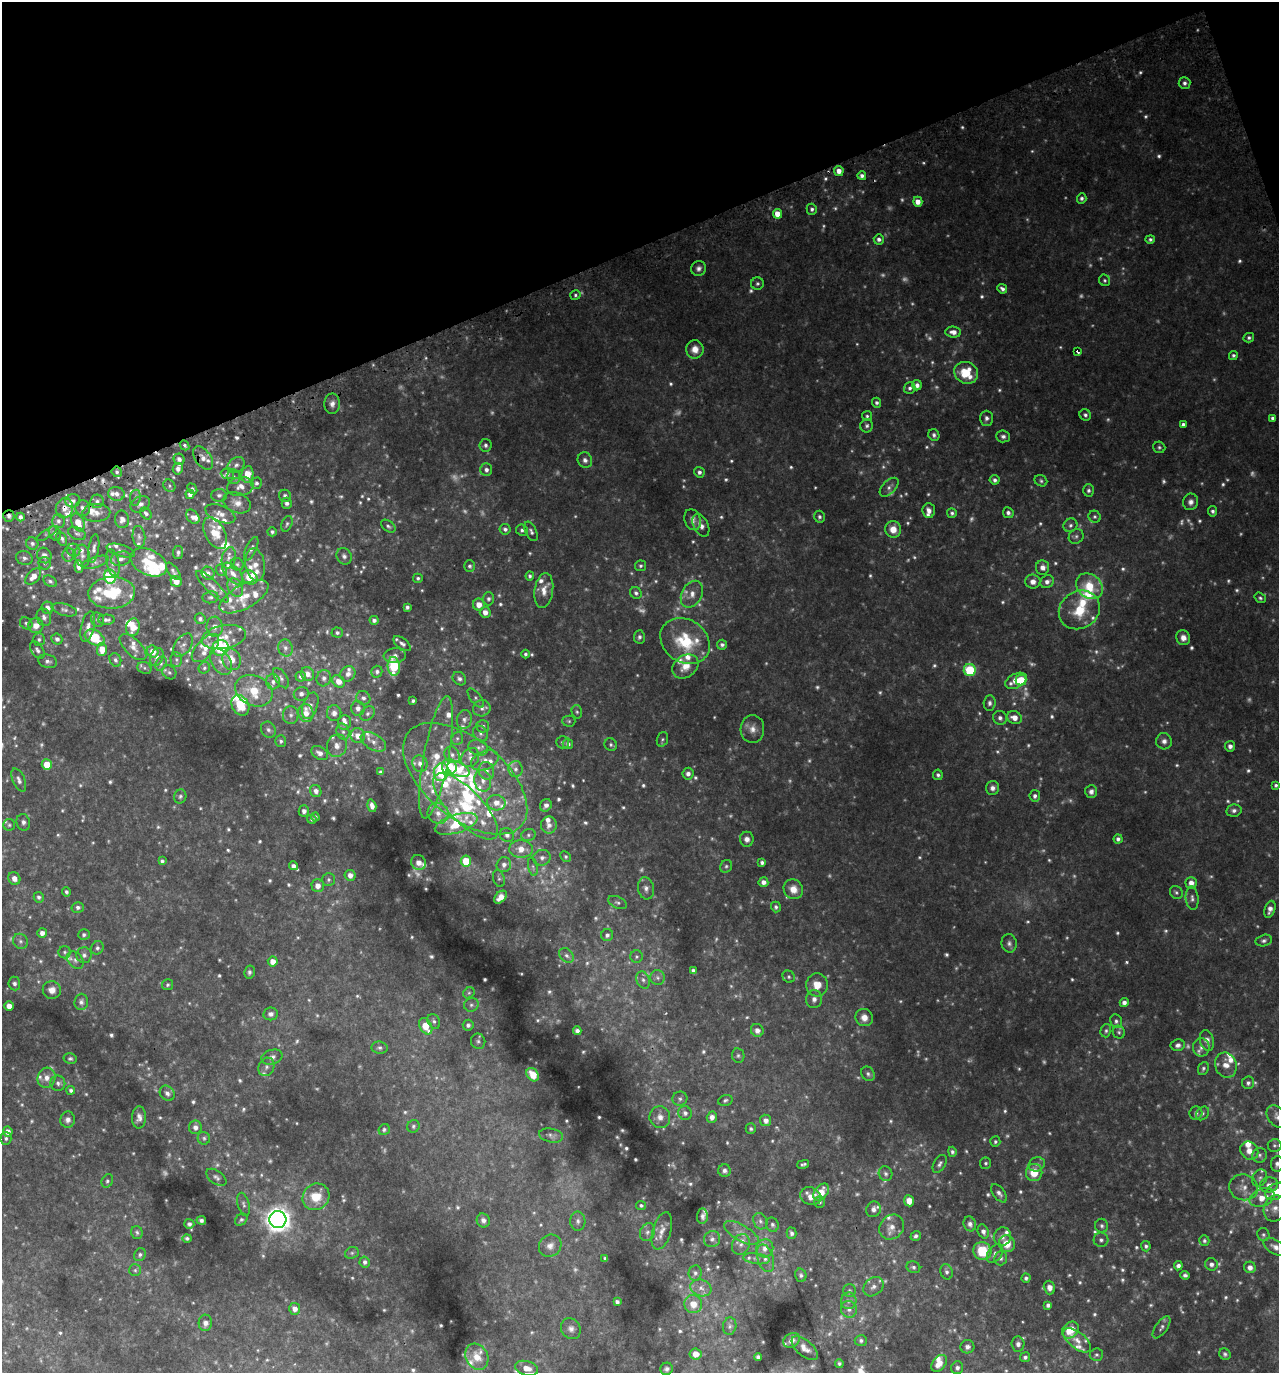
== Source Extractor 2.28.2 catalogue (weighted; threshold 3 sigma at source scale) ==
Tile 3 of 4 x 4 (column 3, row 1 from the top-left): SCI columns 2732-4008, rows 4164-5534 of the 5407 x 5580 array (HDU 1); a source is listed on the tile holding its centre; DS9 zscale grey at full resolution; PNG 1281 x 1375 px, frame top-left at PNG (2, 2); each listed source drawn as its Kron ellipse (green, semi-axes under 4 px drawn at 4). Shown black and unused: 18% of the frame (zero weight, under 2 of 3 exposures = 3% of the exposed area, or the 3 px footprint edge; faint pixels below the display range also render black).
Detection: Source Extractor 2.28.2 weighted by HDU 2 'WHT'; one run over the whole footprint, this tile lists its part. Background 0.0763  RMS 0.009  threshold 0.0407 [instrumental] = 3 sigma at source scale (4.5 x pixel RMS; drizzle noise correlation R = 1.50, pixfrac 1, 0.0396/0.0396 arcsec/px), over >= 5 px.
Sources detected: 1110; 247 too faint to see at this stretch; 3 cosmic-ray / hot-pixel residue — neither listed nor drawn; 103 inside a brighter listed object's ellipse — not listed separately; of the other 757, all 500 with FLUX_AUTO >= 1.71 (the completeness limit of this list) listed and drawn (257 fainter detections not listed), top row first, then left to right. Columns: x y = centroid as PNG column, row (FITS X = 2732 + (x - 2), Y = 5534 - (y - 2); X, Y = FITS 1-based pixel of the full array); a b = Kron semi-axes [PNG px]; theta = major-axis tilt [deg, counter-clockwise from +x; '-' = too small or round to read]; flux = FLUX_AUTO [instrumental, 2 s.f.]
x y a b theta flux
1185 83 6 6 - 3
839 171 5 5 - 6.5
862 176 4 4 - 3.2
1082 198 5 5 - 2.4
918 202 5 4 - 7.3
812 209 5 5 - 2.6
777 214 5 4 - 10
879 239 5 5 - 3.2
1150 239 5 4 - 2
698 268 8 7 - 3.7
1104 280 6 5 - 1.8
757 284 6 6 - 2.1
1002 289 5 4 - 2.9
575 295 5 4 - 1.8
953 332 8 5 -5 6.2
1249 338 5 4 - 2
695 349 9 8 - 8.9
1077 351 4 3 - 4.7
1233 355 5 4 - 1.8
966 373 12 10 -29 28
917 385 5 4 - 3.8
910 388 6 5 - 2.6
877 403 5 4 - 2.3
332 404 10 8 89 5.1
1085 415 6 5 - 2.6
867 416 5 5 - 1.7
987 418 7 6 - 3.5
1272 418 4 3 - 2.4
1183 425 4 3 - 4.1
867 426 7 6 - 2.4
934 435 6 5 - 2.3
1003 436 7 6 - 2.9
185 445 5 4 - 1.8
485 445 6 6 - 2.6
1159 447 6 5 - 1.9
203 458 13 8 -54 5.8
179 459 6 5 - 3.9
585 460 8 7 - 3.7
236 465 9 7 39 3.2
178 469 5 5 - 4.1
486 470 6 6 - 3.7
117 472 5 5 - 2.2
699 472 5 5 - 2.8
227 474 6 5 - 2.7
247 474 8 6 80 14
234 477 7 6 - 2.6
995 480 5 4 - 2.7
1041 481 6 5 - 1.9
256 483 6 5 - 2.3
169 486 6 5 - 2
240 487 13 9 10 7.3
889 487 11 6 45 3.6
192 489 6 4 -48 1.7
1089 490 6 5 - 2.7
116 494 8 7 - 3.9
190 494 4 4 - 4
219 495 7 6 - 2.7
285 496 6 6 - 2.9
135 498 8 5 83 2.4
73 501 7 6 - 2.7
97 501 6 6 - 3.1
1191 502 8 7 - 4.4
237 503 14 10 -23 7.6
287 503 5 5 - 3.2
140 504 10 7 28 3.6
64 508 10 8 77 6.4
83 508 8 7 - 3.8
929 511 7 6 - 4.8
1213 511 5 4 - 2.4
96 513 14 9 2 6.5
146 513 7 5 -49 2.6
952 513 5 4 - 2.1
1008 513 6 5 - 3.1
220 514 16 8 -22 6.8
9 516 6 5 - 2.8
20 517 4 4 - 3.2
193 517 8 5 -51 4.6
819 517 6 5 - 2.4
1095 517 6 5 - 2
122 519 9 7 -87 4.9
693 520 11 8 -71 4.6
58 521 7 6 - 2.9
78 523 9 6 -65 12
287 524 8 5 67 2
701 525 12 7 -62 5.4
1070 525 7 6 - 2.7
388 526 8 5 -37 2.3
505 529 5 5 - 2.9
893 529 8 8 - 11
522 530 6 5 - 2.1
531 531 10 5 -65 2.9
272 532 5 4 - 2
77 533 9 6 -23 2.4
215 533 17 10 -63 18
47 534 12 4 33 2
55 534 8 5 -58 2
1076 536 8 7 - 2.7
139 537 11 6 -83 3.1
62 539 7 5 -65 2.3
32 544 6 6 - 2.4
94 548 14 5 82 3.4
251 549 13 5 64 3.4
74 550 7 6 - 3.7
121 550 14 5 -17 3.1
178 553 7 5 83 2.3
44 555 8 7 - 4.4
68 555 7 6 - 2.4
82 556 11 7 -83 4.6
344 556 8 7 - 3.5
24 558 8 7 - 2.8
229 558 11 7 76 4.2
121 559 10 7 14 4.1
95 562 14 5 17 3.5
149 562 19 12 -27 25
45 563 6 6 - 1.8
113 563 14 6 -78 4.4
237 564 7 6 - 2.1
255 565 16 9 -80 8.3
79 566 6 4 -85 5.1
470 566 6 5 - 2.1
641 566 5 5 - 1.8
1043 567 7 6 - 5.3
221 570 6 5 - 2
173 571 10 5 -54 2.7
208 573 7 6 - 3.3
233 574 13 7 -48 6.4
530 576 4 4 - 2
33 577 9 6 46 8.5
110 577 7 6 - 64
250 577 8 6 -30 20
418 578 5 4 - 2
50 581 7 5 -32 2.3
176 581 6 5 - 8.9
1033 582 7 7 - 6.1
1047 582 7 6 - 4.3
1089 586 14 11 -39 25
212 587 22 6 -44 6
235 588 10 7 -60 4.3
544 591 17 9 82 9.6
112 593 23 16 3 42
636 593 6 5 - 2.5
692 594 14 10 62 8.6
210 597 8 6 5 2.3
244 597 27 12 29 17
1260 598 6 5 - 1.8
488 599 6 6 - 2.6
479 605 6 6 - 9.2
407 607 4 4 - 2.4
47 608 6 6 - 5.8
64 610 13 6 -16 3.3
1079 610 21 18 32 29
485 612 5 5 - 6.2
44 617 9 7 -69 3.8
200 619 5 5 - 2.6
97 620 7 6 - 2.7
107 620 8 5 0 2.6
374 620 4 4 - 3
26 623 7 5 -36 2.2
36 625 8 7 - 8.7
88 627 15 6 76 5.5
133 627 9 6 81 13
215 627 10 8 -88 5.3
337 633 5 5 - 2.1
224 637 22 11 11 15
639 637 7 5 85 2.3
95 638 11 7 -32 33
1183 638 7 7 - 6.6
39 639 6 6 - 2.3
57 639 5 5 - 3.2
685 641 26 21 -36 45
402 644 10 5 -38 2.9
183 645 13 8 55 4.4
722 645 5 5 - 2.6
133 647 17 8 -44 6.7
205 648 17 8 46 9.6
220 648 8 7 - 58
285 648 9 7 -74 3.8
102 649 7 5 89 11
37 650 9 6 -56 3.3
153 652 6 5 - 9.2
525 654 4 4 - 2
395 656 11 7 4 4.7
157 657 9 6 69 4.2
176 659 7 5 -88 2.1
232 659 11 9 -72 12
115 660 7 5 -66 2.8
47 661 10 6 -14 3.6
221 662 14 9 -57 8.3
161 663 7 5 63 1.9
394 666 9 6 -84 53
685 666 14 11 37 11
144 668 7 5 -22 1.9
204 668 6 5 - 1.9
970 670 6 6 - 61
169 672 7 6 - 2
377 672 6 5 - 2.7
308 674 7 6 - 5.7
348 674 8 7 - 4.8
301 676 5 5 - 2.9
281 678 11 6 -57 3.2
324 678 8 7 - 3.7
459 679 7 6 - 3.2
1021 680 5 5 - 25
338 681 7 5 -39 8.9
1016 681 11 7 27 14
273 682 7 7 - 3.8
254 691 19 15 -26 23
301 694 7 6 - 3.8
363 698 7 6 - 3.3
476 698 11 5 -51 2.4
413 701 4 3 - 2
990 703 8 6 87 2.9
240 705 11 8 -57 23
310 706 14 7 71 5.1
358 708 7 7 - 4.8
482 708 9 8 - 3.9
577 712 7 5 -74 1.7
306 713 9 7 -75 7.3
334 713 8 7 - 4.9
367 714 8 6 46 2.9
291 715 9 7 -89 3.9
1000 718 7 6 - 3.6
1014 718 7 6 - 7.8
464 719 9 7 74 3.5
569 721 6 5 - 1.8
345 723 7 6 - 3.6
483 726 6 6 - 2.4
752 729 14 12 87 8.2
268 730 8 7 - 3
343 732 8 6 -74 3.4
481 733 8 6 -48 2.9
358 736 7 7 - 7
457 738 7 5 69 2.1
662 739 7 5 71 1.7
281 741 6 5 - 2.1
1164 741 8 8 - 4.4
373 742 14 8 -29 6.7
562 742 6 6 - 1.7
568 744 5 5 - 3
611 745 6 6 - 2.1
337 746 11 10 - 7.1
1230 746 5 5 - 3.9
478 748 10 8 -16 4.4
320 753 9 6 -32 5.1
452 755 9 7 -54 4.3
436 757 62 12 79 35
470 758 10 8 53 4.7
485 760 14 9 24 8.3
420 764 8 7 - 4.9
47 765 5 5 - 16
449 767 8 7 - 19
458 769 12 7 -25 11
515 769 8 7 - 3.7
486 771 9 7 -72 4.6
380 772 4 3 - 1.7
441 772 9 7 74 50
688 774 6 5 - 4
938 775 5 5 - 2.5
465 779 73 39 -39 170
19 780 12 6 -66 4
483 781 11 8 -76 6.3
1276 785 4 4 - 1.9
993 788 7 6 - 4
316 791 6 5 - 4
1091 792 6 6 - 3.7
180 796 7 6 - 2.3
1035 796 6 5 - 3
496 803 9 7 -12 8.4
546 805 6 5 - 4.2
372 806 6 4 -73 4.9
466 806 43 16 -46 50
1234 810 7 6 - 3.2
304 811 6 5 - 4.1
438 813 11 10 - 9.1
315 817 4 4 - 1.9
312 819 5 4 - 1.9
23 822 8 6 -74 3.2
456 824 22 9 17 35
9 825 6 6 - 1.7
549 825 8 8 - 5.5
507 835 7 6 - 4
528 835 7 6 - 2.2
747 839 7 7 - 4.9
1118 839 4 4 - 2.4
521 849 12 8 -3 11
566 857 6 5 - 1.8
542 858 9 8 - 4.1
162 861 4 4 - 2
466 861 5 5 - 25
418 862 8 7 - 6
762 863 4 4 - 2.6
504 865 8 7 - 4.4
293 866 4 4 - 3.6
726 866 7 5 56 2
533 867 9 4 -78 2.1
350 875 5 5 - 5.8
499 878 9 5 -73 2
14 879 6 6 - 6.2
329 880 6 6 - 2.3
763 882 5 5 - 5
1191 883 6 5 - 6.2
318 886 6 6 - 6.9
646 888 11 8 -81 4.4
793 889 10 9 - 9.7
66 892 5 4 - 1.9
1176 892 7 6 - 2.1
39 897 5 5 - 2.4
500 897 7 5 45 8.2
1192 898 12 6 -85 3.4
618 902 10 6 -26 2.4
78 907 6 5 - 2.7
776 907 5 5 - 2.1
1270 909 9 5 72 4.5
42 933 5 5 - 5.1
84 935 6 5 - 2.1
607 935 6 6 - 3
20 941 8 7 - 2.9
1264 941 8 5 13 2.7
1009 943 9 7 -81 3.6
97 948 7 6 - 2.4
65 952 6 6 - 1.8
84 955 8 7 - 3.2
566 955 8 6 -44 3.3
637 957 6 6 - 1.9
75 960 10 7 -50 3.1
273 961 5 5 - 7.7
693 971 4 4 - 3
249 972 6 5 - 2.2
789 977 6 5 - 1.7
658 978 7 7 - 3.1
643 980 9 6 -70 3.4
14 983 7 6 - 2.9
167 985 5 5 - 1.7
817 985 11 11 - 13
52 990 9 9 - 7.9
469 993 6 5 - 1.7
814 999 9 8 - 4.6
81 1002 8 7 - 3.1
1124 1002 4 4 - 3.5
471 1005 7 6 - 2.9
9 1006 5 4 - 7
271 1014 7 6 - 3.7
864 1018 9 8 - 8
434 1021 8 6 -62 2.5
1116 1021 7 6 - 2.5
468 1025 5 5 - 2.9
426 1026 9 6 -62 19
757 1030 7 6 - 4.9
577 1031 4 4 - 3.7
1106 1031 7 5 74 2
1119 1032 6 6 - 1.8
1207 1040 11 7 -76 5.9
478 1041 7 7 - 2.6
1178 1045 7 6 - 3.4
1201 1047 9 8 - 4.4
380 1048 8 6 -9 2.3
738 1056 7 6 - 2.1
272 1057 11 7 15 4.4
70 1059 7 5 -11 1.8
1226 1065 13 10 -70 9.2
266 1067 9 7 66 4
1203 1068 7 5 65 2.1
868 1074 8 6 -55 2.4
533 1075 7 5 -53 15
47 1078 10 9 - 6.7
58 1083 7 7 - 2.9
1248 1083 6 6 - 2.8
71 1090 4 4 - 2.1
167 1093 8 6 -46 3.7
680 1099 7 7 - 2.6
725 1100 7 5 17 1.9
685 1113 7 6 - 3.4
1196 1113 7 6 - 2.6
1202 1113 7 6 - 2
139 1117 11 7 88 4.8
660 1117 11 10 - 6.9
712 1117 5 5 - 5.3
1278 1117 13 9 -46 6.3
68 1120 8 7 - 4
766 1120 6 5 - 5.2
413 1126 6 6 - 2
195 1127 7 6 - 4.9
751 1129 5 5 - 1.9
384 1130 6 5 - 1.7
8 1132 5 5 - 5.4
551 1135 12 7 -12 3.3
6 1138 6 5 - 2.1
204 1138 6 6 - 2.1
995 1142 5 5 - 1.8
1274 1145 7 6 - 2.4
1249 1151 10 8 -50 9.3
952 1152 5 4 - 2
1260 1155 7 7 - 2.9
986 1163 5 5 - 1.8
803 1164 6 3 13 2
940 1164 10 5 59 2.7
1037 1164 8 7 - 3.3
1277 1164 8 6 83 3.7
724 1171 6 6 - 2.7
1034 1172 8 8 - 19
886 1174 7 6 - 2.8
216 1177 11 6 -36 3.1
1260 1178 9 7 62 3
107 1181 7 5 62 1.9
1269 1185 9 7 12 5.8
1244 1187 14 13 - 9.5
1276 1191 11 7 29 16
821 1192 9 6 51 14
999 1193 10 5 -53 3.4
811 1196 11 8 -22 11
316 1197 14 12 43 22
1262 1198 13 8 22 13
909 1201 5 5 - 13
820 1202 6 5 - 1.8
243 1204 12 6 -74 3.1
641 1205 5 4 - 1.7
1275 1208 13 11 73 8.8
873 1209 8 7 - 4.4
702 1216 7 5 85 3
278 1219 8 8 - 910
201 1220 5 3 - 2.3
241 1220 7 5 42 1.8
483 1220 7 6 - 3.5
578 1221 9 7 -88 3.5
760 1221 8 6 -64 3.2
189 1224 5 5 - 2.7
970 1224 7 6 - 4.2
772 1225 7 6 - 2.4
1102 1226 7 6 - 2.5
892 1227 13 11 47 9
662 1231 19 9 74 8.5
983 1231 7 5 -68 3.6
137 1232 6 5 - 1.8
647 1232 9 7 69 3.8
741 1233 19 8 -30 9.2
791 1233 6 5 - 2.6
1263 1235 7 6 - 2.1
916 1236 5 4 - 2.5
1002 1237 9 8 - 4.6
187 1238 4 4 - 1.8
712 1239 8 8 - 4
1101 1240 7 7 - 3.1
1204 1241 5 5 - 1.9
741 1244 11 8 65 6
1007 1244 8 8 - 13
550 1246 12 10 44 6.8
1146 1246 5 5 - 2.1
1275 1247 12 7 -31 5.3
765 1248 9 8 - 6.7
982 1251 9 9 - 30
352 1253 7 5 21 2
995 1253 10 6 56 3.7
140 1255 7 5 62 2.1
605 1258 4 3 - 2
765 1258 14 8 -72 5.9
1001 1258 7 6 - 3.1
757 1259 13 5 -8 3.4
365 1262 5 5 - 2.9
1211 1264 6 6 - 3.8
1178 1266 4 4 - 3.4
913 1267 7 6 - 2.4
1250 1267 6 5 - 5.8
135 1270 6 6 - 1.9
946 1272 8 6 -68 2.9
695 1273 7 6 - 2.8
801 1275 7 5 -75 2.3
1185 1275 4 4 - 2.3
1026 1278 4 4 - 2.3
873 1287 11 8 42 5.4
701 1288 11 8 -19 5.8
1049 1288 7 5 -74 4.9
849 1290 6 6 - 1.9
849 1301 8 7 - 3.9
617 1302 4 3 - 2.3
693 1304 9 8 - 11
1048 1305 4 4 - 3.1
295 1309 6 5 - 5.8
849 1309 8 8 - 4.6
205 1323 8 6 86 4.7
730 1326 9 6 81 2.5
1162 1327 13 6 55 3.2
571 1329 11 9 -53 5.2
1070 1330 9 7 47 19
792 1340 9 7 33 4.9
1077 1340 16 8 -39 7.8
861 1341 6 5 - 2.2
1018 1344 8 6 -85 3.9
967 1347 7 6 - 3.9
805 1348 16 8 -40 6.4
696 1354 6 5 - 7.9
1225 1354 6 5 - 2
1096 1355 7 6 - 2
477 1357 14 11 -61 14
758 1357 4 4 - 2.2
1025 1357 5 5 - 2.5
839 1363 4 4 - 1.8
939 1363 9 6 52 9.4
527 1368 12 7 -15 10
957 1368 6 6 - 3.2
667 1369 6 6 - 2.6
Overlapping masked pixels (flux is a lower limit): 3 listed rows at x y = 117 472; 64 508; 9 516
Isophote crosses this tile's border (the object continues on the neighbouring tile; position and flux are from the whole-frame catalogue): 3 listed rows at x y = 1278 1117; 1277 1164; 1276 1191